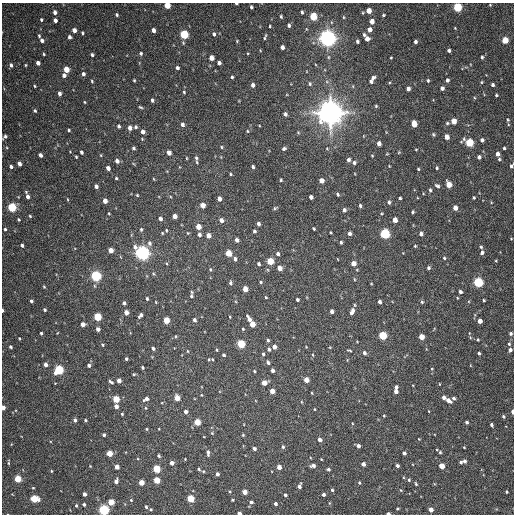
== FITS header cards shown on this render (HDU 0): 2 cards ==
NAXIS1  =                  512 / Axis length
NAXIS2  =                  512 / Axis length

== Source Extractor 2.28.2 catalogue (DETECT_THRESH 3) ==
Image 512 x 512 px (HDU 0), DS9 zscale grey, 1 PNG px = 1 image px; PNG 516 x 516 px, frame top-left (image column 1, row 512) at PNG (2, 3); no overlay
Background 148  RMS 12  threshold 36.7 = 3 sigma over >= 5 px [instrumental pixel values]
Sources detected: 363; all 363 listed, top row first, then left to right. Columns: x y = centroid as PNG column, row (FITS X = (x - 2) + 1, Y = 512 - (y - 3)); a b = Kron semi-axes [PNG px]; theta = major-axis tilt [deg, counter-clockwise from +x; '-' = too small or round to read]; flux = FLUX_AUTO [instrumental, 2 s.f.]
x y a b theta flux
236 3 4 2 - 1.0e+03
167 5 4 4 - 1.7e+04
490 5 3 3 - 6.4e+02
251 7 4 3 - 1.4e+03
457 7 5 4 - 6.0e+04
369 11 4 4 - 8.8e+03
55 12 4 4 - 3.2e+03
302 12 4 3 - 1.3e+03
117 15 4 3 - 1.3e+03
383 15 3 3 - 9.2e+02
281 16 4 3 - 1.1e+03
313 16 5 4 - 3.3e+04
344 17 5 3 - 7.0e+02
41 20 4 3 - 1.2e+03
55 20 4 4 - 3.2e+03
372 21 4 4 - 6.2e+03
289 25 4 3 - 1.8e+03
270 26 3 2 - 7.8e+02
455 28 3 3 - 6.2e+02
370 29 4 4 - 4.4e+03
74 30 4 4 - 5.2e+03
153 30 4 3 - 3.6e+03
82 33 3 3 - 1.1e+03
184 34 5 4 - 5.4e+04
214 34 4 4 - 1.9e+03
364 35 4 4 - 1.5e+03
39 36 5 3 - 9.9e+02
69 37 4 4 - 2.3e+03
265 37 6 2 67 1.2e+03
327 38 6 5 - 6.3e+05
367 39 4 4 - 5.6e+03
42 40 5 4 - 2.5e+03
505 40 4 4 - 2.3e+04
237 41 4 3 - 6.3e+02
357 41 3 3 - 1.4e+03
415 42 3 3 - 1.9e+03
282 47 4 4 - 3.3e+03
449 50 4 3 - 1.8e+03
141 53 4 4 - 1.3e+03
44 54 3 3 - 8.3e+02
92 55 4 4 - 1.4e+03
482 57 4 4 - 1.3e+03
211 58 4 4 - 7.5e+03
391 58 3 2 - 6.6e+02
38 63 4 4 - 3.8e+03
219 63 4 4 - 2.5e+03
11 65 5 4 - 1.8e+03
26 65 3 3 - 7.0e+02
177 68 4 3 - 2.1e+03
66 69 5 4 - 1.3e+04
83 74 5 4 - 2.5e+03
64 75 4 4 - 3.2e+03
232 77 3 3 - 1.2e+03
373 78 5 4 - 2.3e+03
134 80 3 3 - 8.6e+02
447 80 4 3 - 2.4e+03
92 81 4 3 - 9.6e+02
371 81 4 4 - 2.1e+03
428 81 4 3 - 9.9e+02
481 82 4 3 - 8.1e+02
310 84 5 4 - 1.3e+03
253 85 4 4 - 3.1e+03
492 85 3 3 - 1.9e+03
35 86 3 2 - 7.7e+02
442 88 4 4 - 2.6e+03
408 89 4 4 - 3.2e+03
184 92 4 3 - 9.4e+02
59 93 4 3 - 2.7e+03
496 95 3 3 - 1.2e+03
152 100 4 3 - 2.0e+03
84 102 4 3 - 6.7e+02
376 106 4 4 - 1.0e+03
140 107 6 3 -26 1.1e+03
35 111 4 3 - 1.2e+03
330 113 8 8 - 1.3e+06
285 114 4 3 - 2.0e+03
508 120 5 3 - 9.2e+02
453 121 4 4 - 1.1e+04
447 123 4 4 - 1.1e+03
414 124 5 4 - 1.4e+04
182 125 5 4 - 2.7e+03
119 126 4 4 - 1.5e+03
136 127 4 4 - 1.3e+03
130 128 4 4 - 4.6e+03
69 130 3 3 - 1.0e+03
247 131 4 3 - 6.3e+02
143 132 4 4 - 4.4e+03
298 132 4 4 - 7.7e+02
433 134 5 3 - 1.2e+03
5 137 5 3 - 1.8e+03
447 137 4 4 - 6.5e+03
482 140 4 4 - 2.6e+03
379 143 4 4 - 4.5e+03
469 143 5 5 - 3.9e+04
221 147 5 3 - 7.8e+02
133 148 4 3 - 1.4e+03
284 148 4 4 - 1.5e+03
504 148 3 3 - 1.1e+03
327 149 4 3 - 6.0e+02
416 149 4 2 - 6.2e+02
81 152 4 3 - 1.8e+03
399 152 5 4 - 7.7e+02
169 153 4 4 - 5.4e+03
497 154 4 4 - 4.3e+03
40 155 4 3 - 3.0e+03
101 155 4 3 - 5.9e+02
372 156 3 3 - 6.7e+02
76 157 3 2 - 8.6e+02
479 157 4 4 - 2.5e+03
186 158 4 2 - 6.4e+02
196 158 4 4 - 1.3e+03
499 159 4 4 - 9.8e+02
348 160 4 3 - 2.2e+03
117 161 4 4 - 4.1e+03
197 162 7 3 -86 8.7e+02
354 163 4 4 - 1.9e+03
19 164 4 3 - 3.8e+03
11 166 4 3 - 2.0e+03
389 166 2 2 - 5.1e+02
511 166 4 3 - 1.6e+03
253 167 3 3 - 1.5e+03
108 168 4 3 - 4.1e+03
437 168 4 4 - 1.0e+03
418 169 3 3 - 8.3e+02
230 174 3 2 - 8.5e+02
116 178 3 3 - 9.9e+02
154 179 4 3 - 5.7e+02
281 180 3 3 - 1.0e+03
321 181 4 4 - 7.0e+03
449 184 5 4 - 1.3e+04
96 186 4 3 - 2.3e+03
437 186 6 4 -34 1.7e+03
430 190 5 3 - 1.4e+03
337 194 4 3 - 1.3e+03
137 195 3 3 - 7.4e+02
27 196 8 4 -73 3.6e+03
311 197 4 3 - 2.9e+03
400 198 3 3 - 1.1e+03
474 198 4 3 - 9.4e+02
67 199 4 3 - 6.4e+02
219 199 4 4 - 4.1e+03
105 201 4 4 - 6.2e+03
389 202 5 4 - 1.6e+03
203 205 4 4 - 8.6e+03
360 206 4 3 - 1.3e+03
12 207 5 4 - 6.3e+04
275 208 6 3 31 1.1e+03
455 208 4 4 - 5.9e+03
344 210 4 4 - 2.5e+03
412 212 3 3 - 1.2e+03
109 213 3 2 - 7.2e+02
381 213 3 3 - 7.2e+02
30 216 5 4 - 8.6e+02
175 216 4 4 - 5.2e+03
19 219 4 3 - 9.0e+02
160 219 4 4 - 2.9e+03
221 220 4 4 - 4.4e+03
395 220 4 4 - 7.2e+03
258 223 4 3 - 2.2e+03
198 227 4 4 - 1.0e+04
5 229 4 3 - 1.1e+03
141 229 5 4 - 1.1e+03
314 229 3 3 - 9.0e+02
166 230 4 3 - 8.6e+02
254 231 4 3 - 1.6e+03
330 232 3 2 - 7.3e+02
162 233 3 3 - 7.5e+02
188 233 4 4 - 7.7e+02
349 233 4 3 - 2.6e+03
385 234 5 5 - 9.6e+04
421 234 4 3 - 2.6e+03
199 235 5 4 - 2.4e+03
208 236 5 4 - 5.4e+03
511 239 3 2 - 4.8e+02
237 240 4 3 - 3.2e+03
341 242 3 3 - 1.4e+03
150 243 7 6 - 2.1e+03
22 245 4 3 - 1.8e+03
415 246 3 3 - 8.2e+02
481 247 4 3 - 1.1e+03
111 250 4 4 - 8.2e+03
482 252 5 4 - 2.0e+03
142 253 6 5 - 4.0e+05
228 253 5 4 - 1.8e+04
278 254 4 4 - 2.2e+03
444 258 4 4 - 1.0e+03
235 259 5 4 - 2.5e+03
270 261 5 4 - 2.3e+04
496 261 4 2 - 6.2e+02
353 263 4 4 - 7.5e+03
258 264 3 3 - 1.6e+03
279 268 4 4 - 7.4e+03
428 268 4 4 - 1.6e+03
210 269 5 4 - 1.0e+03
96 276 5 4 - 1.3e+05
354 279 5 3 - 7.6e+02
261 282 4 3 - 9.9e+02
478 282 5 4 - 8.8e+04
230 283 5 4 - 1.6e+03
371 283 4 2 - 5.5e+02
95 286 5 3 - 6.6e+02
44 287 4 3 - 8.3e+02
245 289 4 4 - 9.3e+03
191 292 4 3 - 7.3e+02
460 292 4 3 - 2.1e+03
191 296 5 4 - 1.3e+03
266 297 3 3 - 7.2e+02
147 299 4 3 - 1.3e+03
297 299 3 3 - 1.3e+03
484 300 3 2 - 9.6e+02
31 301 4 3 - 1.8e+03
156 302 4 2 - 5.0e+02
379 302 4 3 - 2.4e+03
422 302 4 4 - 1.1e+03
124 303 4 3 - 1.8e+03
2 310 3 2 - 1.3e+03
45 310 4 3 - 1.2e+03
332 311 4 3 - 3.1e+03
352 311 8 5 67 4.3e+03
126 312 4 4 - 5.8e+03
140 315 5 3 - 2.7e+03
97 317 5 4 - 3.6e+04
230 317 3 2 - 5.7e+02
249 319 7 3 -61 5.1e+03
166 320 4 4 - 1.7e+04
194 320 4 3 - 2.0e+03
480 321 4 4 - 6.9e+03
83 324 4 4 - 5.4e+03
252 324 5 4 - 1.1e+04
98 329 4 3 - 3.6e+03
243 329 3 3 - 8.1e+02
41 333 3 3 - 1.2e+03
510 334 4 4 - 1.7e+03
383 335 5 4 - 4.3e+04
421 337 4 4 - 1.1e+04
19 338 3 3 - 7.0e+02
268 340 5 4 - 1.4e+03
478 340 4 3 - 7.4e+02
241 344 5 4 - 4.5e+04
509 344 5 4 - 1.2e+03
102 345 4 4 - 1.1e+03
11 347 3 3 - 1.4e+03
274 347 4 4 - 4.7e+03
153 348 4 3 - 1.6e+03
269 349 5 4 - 1.7e+03
216 350 5 3 - 8.4e+02
349 350 5 3 - 9.7e+02
510 350 4 4 - 2.3e+03
187 351 4 3 - 6.2e+02
364 353 5 4 - 2.1e+03
479 353 3 3 - 1.4e+03
263 354 4 3 - 1.4e+03
224 355 3 3 - 1.4e+03
313 355 4 3 - 6.5e+02
126 359 3 3 - 1.3e+03
212 359 4 4 - 1.1e+03
268 362 5 4 - 1.8e+03
45 364 4 4 - 3.2e+03
89 365 4 4 - 2.6e+03
142 367 3 3 - 1.3e+03
59 370 5 5 - 6.7e+04
273 370 4 3 - 2.9e+03
254 371 3 3 - 8.7e+02
134 374 4 3 - 8.2e+02
306 380 4 4 - 7.9e+03
119 381 4 4 - 4.7e+03
111 382 6 3 -35 1.6e+03
264 383 4 4 - 8.8e+03
439 384 3 2 - 5.3e+02
396 387 4 3 - 1.9e+03
272 391 4 4 - 8.1e+03
396 391 4 4 - 4.7e+03
312 393 3 2 - 6.3e+02
201 395 4 3 - 6.1e+02
444 397 4 4 - 3.5e+03
177 398 4 4 - 1.2e+04
454 398 6 4 48 1.8e+03
116 399 4 4 - 2.4e+04
146 399 5 4 - 3.2e+03
448 400 5 3 - 5.0e+03
116 406 4 4 - 4.2e+03
3 407 4 3 - 4.2e+03
145 408 4 4 - 9.0e+02
314 409 3 2 - 6.1e+02
428 411 4 2 - 4.7e+02
186 412 4 4 - 3.4e+03
513 412 4 2 - 4.6e+03
122 414 3 3 - 1.1e+03
384 416 3 3 - 6.3e+02
503 416 4 3 - 1.3e+03
75 420 4 4 - 2.0e+03
85 420 3 3 - 1.1e+03
197 422 4 4 - 2.0e+04
467 422 3 3 - 1.9e+03
352 423 4 2 - 5.2e+02
491 425 4 3 - 1.6e+03
146 429 4 3 - 7.2e+02
159 429 3 2 - 5.1e+02
212 433 5 4 - 9.3e+02
104 435 4 3 - 1.7e+03
243 435 4 4 - 8.3e+02
320 439 4 4 - 3.5e+03
419 439 3 2 - 4.8e+02
358 446 4 3 - 2.7e+03
283 447 5 4 - 1.4e+03
464 447 3 2 - 6.2e+02
254 449 4 3 - 2.4e+03
440 452 4 4 - 1.0e+03
109 453 4 4 - 1.7e+04
208 453 7 4 -81 2.2e+03
404 453 4 3 - 2.3e+03
159 456 3 3 - 1.3e+03
185 459 2 2 - 4.8e+02
321 459 3 2 - 6.0e+02
464 461 4 3 - 2.4e+03
461 462 3 3 - 1.5e+03
8 463 5 3 - 8.8e+02
172 463 4 4 - 4.3e+03
363 464 4 4 - 4.1e+03
90 466 2 2 - 5.2e+02
313 466 5 3 - 2.9e+03
397 466 3 3 - 1.9e+03
442 466 4 4 - 1.2e+04
117 467 4 4 - 6.9e+03
279 467 4 4 - 5.9e+03
156 469 4 4 - 3.1e+04
199 469 3 3 - 1.1e+03
328 469 4 3 - 1.5e+03
51 471 3 3 - 7.3e+02
203 471 4 4 - 8.9e+02
217 474 4 4 - 3.1e+03
18 479 4 4 - 2.6e+04
157 480 4 4 - 1.9e+04
409 480 4 3 - 1.2e+03
116 481 5 3 - 3.5e+03
141 482 4 4 - 1.2e+04
359 483 4 3 - 9.6e+02
416 484 5 3 - 9.4e+02
299 486 5 3 - 3.2e+03
33 488 4 3 - 6.6e+02
332 490 4 3 - 1.3e+03
400 490 5 3 - 6.3e+02
245 492 4 4 - 9.1e+03
506 492 3 3 - 1.1e+03
84 494 4 3 - 3.0e+03
323 494 3 3 - 2.0e+03
285 495 3 3 - 1.7e+03
34 499 5 4 - 3.3e+04
190 499 4 4 - 3.2e+04
131 500 4 3 - 6.8e+02
232 500 3 3 - 9.7e+02
111 502 4 4 - 1.7e+04
251 502 4 4 - 2.1e+03
84 504 3 3 - 1.5e+03
275 504 3 3 - 2.2e+03
76 505 3 2 - 9.9e+02
146 507 3 3 - 1.6e+03
397 508 3 3 - 9.0e+02
151 509 3 3 - 9.3e+02
104 510 4 4 - 1.2e+05
431 510 4 4 - 5.3e+03
239 513 4 3 - 2.3e+03
388 513 4 2 - 2.6e+03
At the frame edge (FLAGS 8, measured only in part): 11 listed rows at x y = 236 3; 167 5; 457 7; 5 137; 511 166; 2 310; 3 407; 513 412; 104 510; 239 513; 388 513